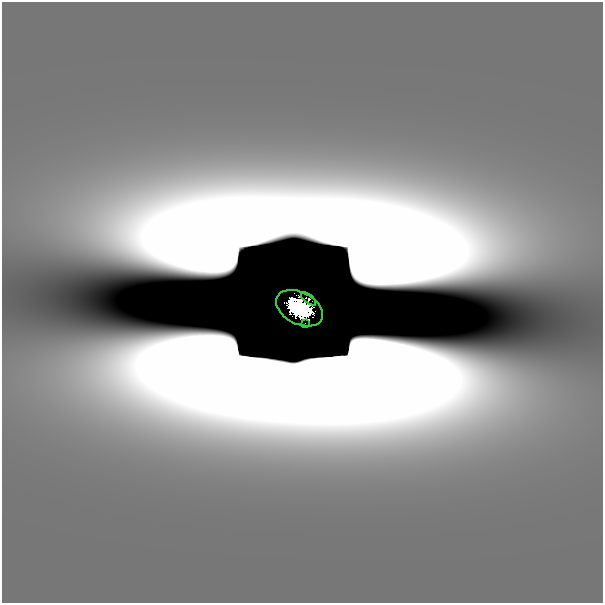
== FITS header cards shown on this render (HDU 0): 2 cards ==
NAXIS1  =                  601
NAXIS2  =                  601

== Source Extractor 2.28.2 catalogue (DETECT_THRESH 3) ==
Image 601 x 601 px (HDU 0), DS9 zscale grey, 1 PNG px = 1 image px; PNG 605 x 605 px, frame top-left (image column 1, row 601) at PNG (2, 2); each listed source drawn as its Kron ellipse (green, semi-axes under 4 px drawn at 4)
Background 1.22e-09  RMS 8.4e-10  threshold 2.53e-09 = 3 sigma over >= 5 px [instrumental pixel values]
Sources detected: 6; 3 with non-positive FLUX_AUTO (blend fragments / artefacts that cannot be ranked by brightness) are neither listed nor drawn; the other 3 listed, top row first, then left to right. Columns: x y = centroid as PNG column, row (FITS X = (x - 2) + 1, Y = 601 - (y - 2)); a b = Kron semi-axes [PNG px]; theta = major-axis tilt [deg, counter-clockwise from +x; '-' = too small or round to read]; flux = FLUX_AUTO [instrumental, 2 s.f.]
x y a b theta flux
309 299 9 4 -38 0.18
300 308 25 16 -28 4.6
305 323 2 2 - 0.0082
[3 non-positive-flux detections neither listed nor drawn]